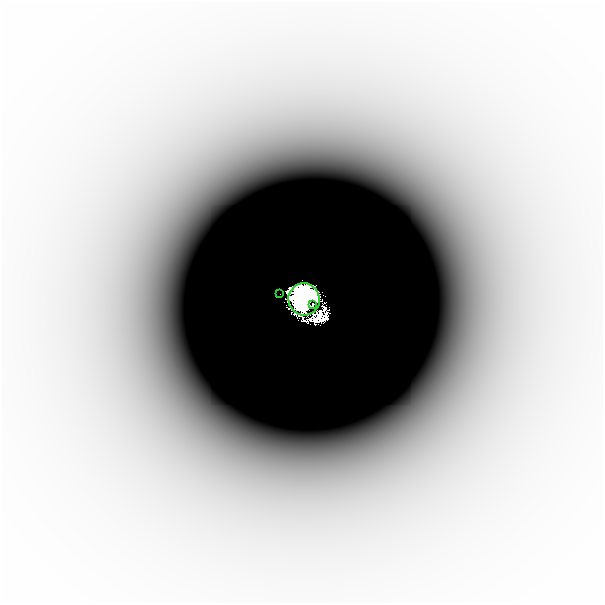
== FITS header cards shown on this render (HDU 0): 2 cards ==
NAXIS1  =                  601
NAXIS2  =                  601

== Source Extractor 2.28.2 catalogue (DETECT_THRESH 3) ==
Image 601 x 601 px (HDU 0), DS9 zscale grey, 1 PNG px = 1 image px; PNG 605 x 605 px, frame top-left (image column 1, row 601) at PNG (2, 2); each listed source drawn as its Kron ellipse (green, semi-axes under 4 px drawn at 4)
Background -1.11e-06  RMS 4.2e-07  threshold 1.26e-06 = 3 sigma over >= 5 px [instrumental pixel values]
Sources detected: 4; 1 with non-positive FLUX_AUTO (blend fragments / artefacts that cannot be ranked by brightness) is neither listed nor drawn; the other 3 listed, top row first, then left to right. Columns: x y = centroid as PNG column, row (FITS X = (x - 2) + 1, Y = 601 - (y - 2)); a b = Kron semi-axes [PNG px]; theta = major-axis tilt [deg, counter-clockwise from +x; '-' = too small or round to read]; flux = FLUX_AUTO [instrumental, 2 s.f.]
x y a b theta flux
280 294 2 2 - 0.0032
304 299 16 15 - 46
313 304 3 2 - 0.99
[1 non-positive-flux detection neither listed nor drawn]